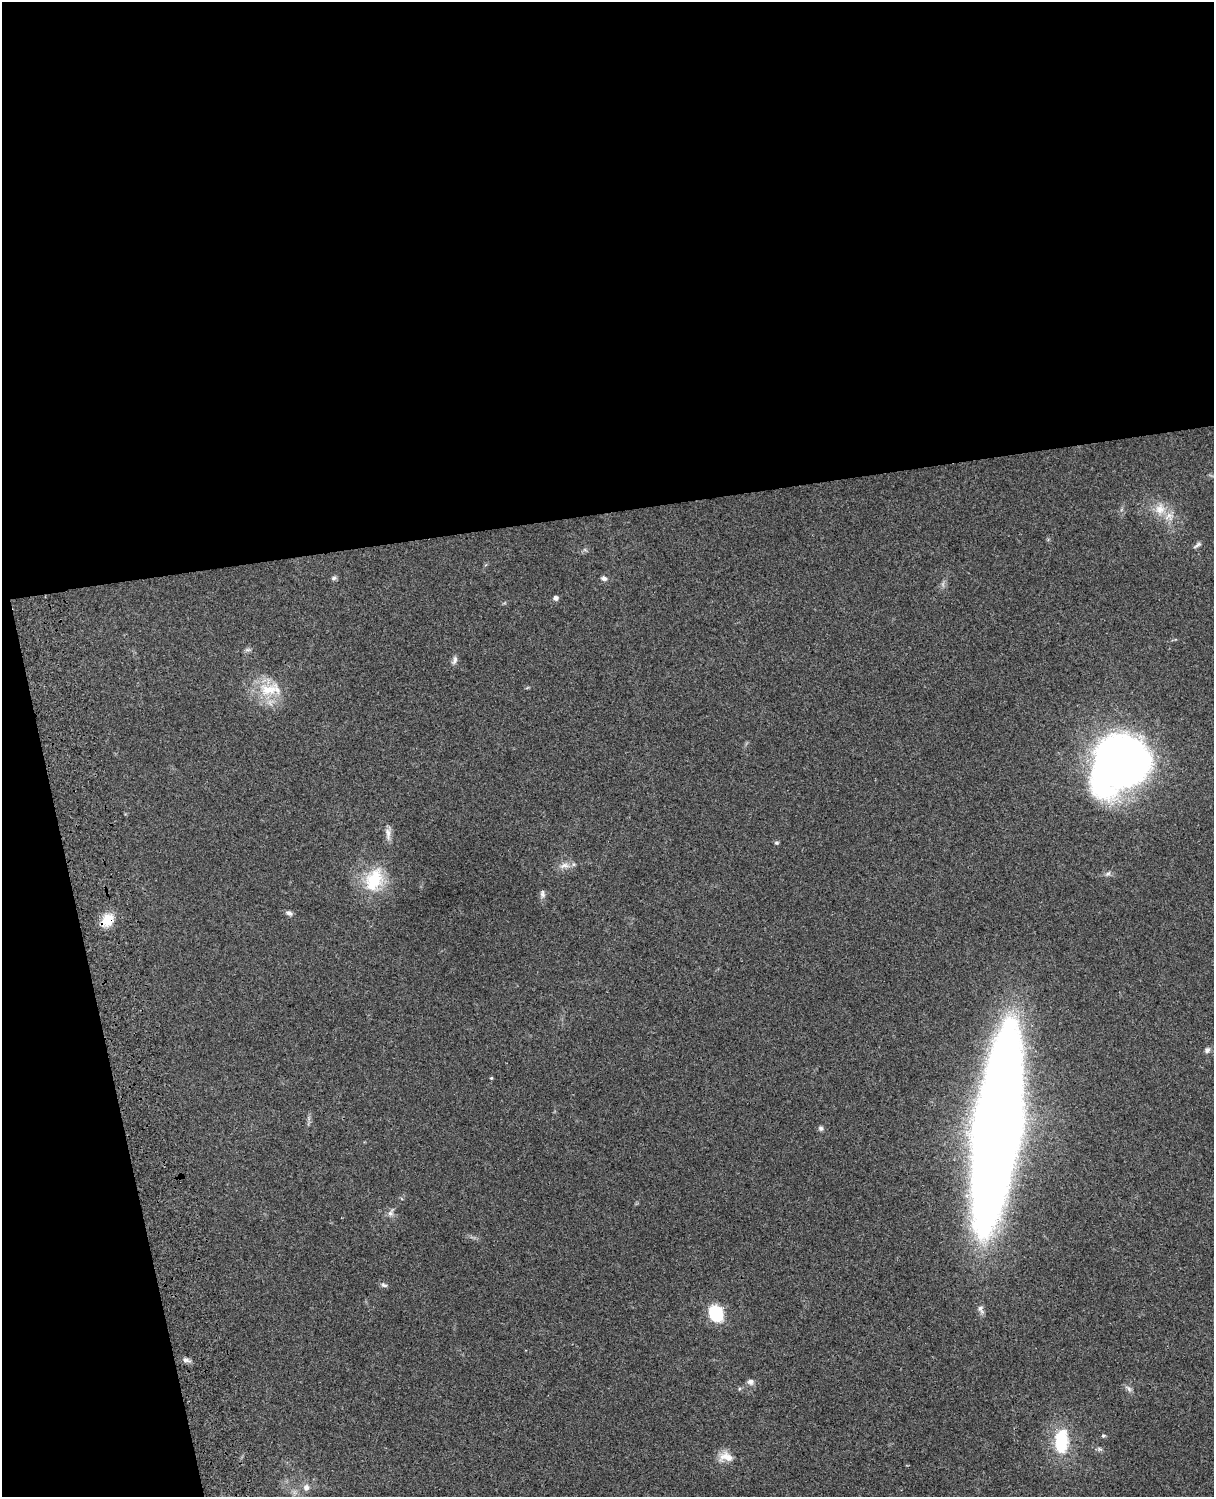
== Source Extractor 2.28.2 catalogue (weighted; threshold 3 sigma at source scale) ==
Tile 1 of 4 x 3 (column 1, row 1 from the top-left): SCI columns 121-1332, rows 3268-4762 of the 5086 x 4926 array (HDU 1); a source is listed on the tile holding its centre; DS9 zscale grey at full resolution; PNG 1216 x 1499 px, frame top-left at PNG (2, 2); no overlay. Shown black and unused: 39% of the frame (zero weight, under 3 of 4 exposures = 6% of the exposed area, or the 3 px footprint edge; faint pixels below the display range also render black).
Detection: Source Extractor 2.28.2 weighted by HDU 2 'WHT'; one run over the whole footprint, this tile lists its part. Background 0.0963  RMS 0.0062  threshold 0.0281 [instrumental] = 3 sigma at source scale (4.5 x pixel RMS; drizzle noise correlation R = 1.50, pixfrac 1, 0.05/0.05 arcsec/px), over >= 5 px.
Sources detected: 35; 3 inside a brighter listed object's ellipse — not listed separately; the other 32 listed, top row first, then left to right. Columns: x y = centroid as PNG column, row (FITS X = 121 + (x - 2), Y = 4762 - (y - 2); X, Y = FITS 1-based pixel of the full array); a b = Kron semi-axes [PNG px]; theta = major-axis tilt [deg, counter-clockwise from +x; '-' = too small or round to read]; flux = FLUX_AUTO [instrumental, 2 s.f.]
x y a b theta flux
1160 509 15 14 - 9.1
1197 545 13 4 36 1.6
334 578 8 5 12 1.3
604 578 8 5 -17 1.8
556 598 5 5 - 2.4
455 660 12 6 75 2.2
268 690 32 19 13 20
1121 762 45 37 38 590
388 834 20 6 -85 3.8
776 843 5 5 - 1
564 866 15 8 3 4.2
1108 873 9 5 40 1.6
374 880 34 24 67 27
542 894 11 6 -85 2.1
289 913 8 5 -21 2.2
107 920 19 14 44 11
1207 1050 7 6 - 2
491 1078 4 3 - 0.7
821 1128 7 6 - 1.4
997 1128 116 26 82 2300
390 1213 10 7 71 2.6
384 1285 9 5 -20 1.5
981 1309 13 7 -65 2.6
716 1313 11 9 -68 46
186 1360 12 5 -12 2.3
750 1382 8 7 - 2.5
1129 1389 9 5 -43 1.9
1103 1436 6 4 2 0.88
1061 1441 28 16 87 31
1099 1449 8 6 -20 1.4
724 1456 18 12 36 6.7
306 1487 8 8 - 2.9
Overlapping masked pixels (flux is a lower limit): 1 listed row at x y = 107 920